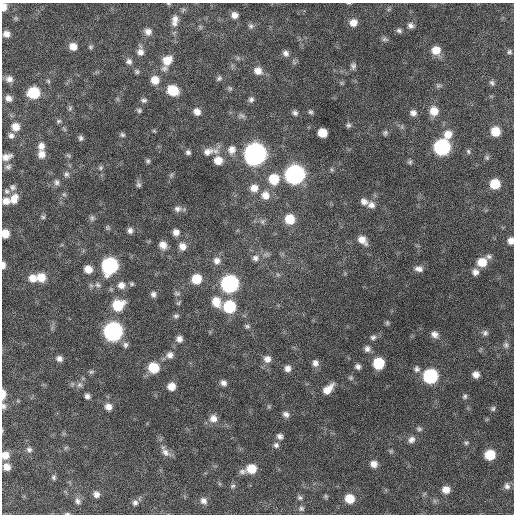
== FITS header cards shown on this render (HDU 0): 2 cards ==
NAXIS1  =                  512 / Axis length
NAXIS2  =                  512 / Axis length

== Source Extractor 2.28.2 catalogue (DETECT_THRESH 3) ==
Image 512 x 512 px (HDU 0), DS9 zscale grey, 1 PNG px = 1 image px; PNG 516 x 516 px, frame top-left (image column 1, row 512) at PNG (2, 3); no overlay
Background 356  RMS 20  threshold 59.8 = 3 sigma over >= 5 px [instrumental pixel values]
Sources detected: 190; all 190 listed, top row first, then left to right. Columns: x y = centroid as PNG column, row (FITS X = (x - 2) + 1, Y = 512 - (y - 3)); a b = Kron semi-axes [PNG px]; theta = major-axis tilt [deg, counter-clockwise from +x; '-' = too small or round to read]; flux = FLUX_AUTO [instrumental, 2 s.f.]
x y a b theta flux
168 3 5 3 - 1300
349 3 5 2 - 1100
4 7 7 5 86 11000
234 15 7 6 - 7400
16 18 7 5 -21 2300
175 19 9 8 - 6700
174 23 8 6 -31 4400
353 23 8 8 - 12000
411 25 8 7 - 5000
251 26 8 7 - 3400
399 31 8 6 -24 3400
148 32 8 8 - 7800
6 34 8 7 - 8200
385 39 10 5 -10 3100
73 46 9 8 - 12000
90 47 7 6 - 2600
436 50 9 9 - 18000
140 52 9 9 - 7600
509 52 7 6 - 3000
286 53 8 7 - 5700
167 60 11 9 45 23000
129 61 9 8 - 5300
353 66 9 7 89 4000
137 71 6 6 - 2700
258 71 10 9 - 11000
219 78 7 6 - 2900
9 79 9 7 -25 7300
155 80 9 9 - 16000
48 81 6 5 - 2100
492 83 9 6 -53 3500
438 86 9 5 6 2900
230 88 7 5 -67 2200
173 90 9 8 - 39000
34 93 9 8 - 64000
8 98 7 6 - 6700
251 99 7 6 - 3900
144 100 8 6 -2 3600
70 108 6 5 - 2300
139 110 6 5 - 2700
434 111 10 9 - 17000
197 112 8 7 - 8400
310 112 6 5 - 2700
295 113 8 6 -32 3900
413 113 8 7 - 6200
242 116 10 6 -35 3900
59 121 7 5 2 2500
348 125 6 6 - 3000
16 127 8 8 - 14000
402 127 7 4 -72 2500
154 131 6 3 -18 1500
495 131 8 8 - 24000
322 133 7 7 - 22000
385 133 7 6 - 3200
448 134 10 9 - 15000
122 135 6 6 - 2700
11 136 7 7 - 4600
80 138 7 6 - 3400
41 146 9 7 77 7900
442 147 9 9 - 240000
232 150 10 10 - 10000
208 151 16 10 20 12000
468 151 7 5 -74 2700
188 152 6 5 - 3300
42 154 8 8 - 10000
255 154 10 10 - 900000
68 155 7 4 -58 2000
6 157 11 7 20 9200
487 157 7 5 -70 2700
218 160 9 9 - 17000
148 161 6 5 - 2400
410 162 6 6 - 2600
8 167 9 6 19 3900
101 168 6 6 - 2600
332 170 7 4 -58 2000
66 174 8 7 - 3900
295 174 10 9 - 510000
171 175 7 4 72 2100
274 179 10 10 - 36000
56 182 8 7 - 4400
495 184 8 8 - 32000
138 185 7 6 - 3100
13 187 8 8 - 4800
254 188 10 9 - 12000
7 191 8 7 - 3800
64 194 5 5 - 2300
265 195 11 10 - 14000
14 199 12 9 60 14000
6 201 9 8 - 9700
364 202 10 8 -35 7200
371 205 11 9 -25 8100
177 209 10 8 -4 5300
43 217 7 5 -27 2400
92 218 8 6 -90 3200
290 219 9 9 - 30000
262 222 8 6 -90 3700
107 228 7 5 -72 2300
130 230 7 6 - 4800
176 232 7 6 - 7600
5 234 7 6 - 17000
362 240 11 8 -45 13000
511 241 6 6 - 8700
163 245 9 8 - 11000
182 246 9 8 - 10000
489 256 9 7 2 4000
255 258 9 8 - 6400
217 261 10 10 - 8300
482 262 9 9 - 23000
3 265 7 4 90 6100
110 265 10 9 - 240000
88 269 8 7 - 15000
419 269 10 7 -4 7300
475 272 8 8 - 7100
278 275 7 4 -19 2300
41 277 9 9 - 20000
33 278 9 9 - 13000
196 279 8 8 - 31000
132 284 6 5 - 2300
230 284 9 9 - 330000
98 285 9 7 -26 4900
121 285 9 9 - 9900
177 293 9 6 -12 3300
153 294 7 6 - 4800
216 302 12 9 -63 21000
178 303 7 5 36 2000
118 305 10 9 - 44000
229 307 9 9 - 76000
176 316 8 6 21 3500
387 323 7 5 75 2200
247 326 7 6 - 2900
113 331 9 9 - 440000
485 333 8 8 - 4100
434 334 9 7 -33 7300
373 337 8 7 - 4000
179 339 7 7 - 7000
125 345 8 7 - 4300
506 345 9 7 -80 4200
367 349 8 8 - 5600
170 355 10 8 7 7200
59 358 7 7 - 6300
267 359 9 9 - 8800
315 363 9 8 - 6900
378 363 8 8 - 52000
358 367 7 6 - 4700
153 368 9 8 - 41000
288 368 8 7 - 7600
417 369 9 8 - 5000
91 372 7 5 14 2600
476 374 6 6 - 8400
430 376 9 9 - 150000
351 378 7 6 - 2600
223 383 7 6 - 5700
79 385 8 8 - 5100
171 386 7 7 - 15000
328 389 15 8 45 15000
3 394 9 4 90 13000
87 396 6 6 - 4700
465 396 6 6 - 2900
3 406 8 6 -68 3800
108 407 9 8 - 9100
493 409 6 6 - 2800
286 414 8 7 - 5400
213 418 10 9 - 11000
419 429 8 5 -28 2900
280 436 7 7 - 5000
411 440 9 8 - 6200
466 443 7 5 8 2500
276 445 8 8 - 4400
66 447 6 4 20 1900
29 450 8 7 - 4300
391 451 5 5 - 2000
165 452 13 9 -50 8500
5 455 8 8 - 13000
490 455 8 7 - 39000
374 464 8 7 - 9000
7 467 7 7 - 10000
251 469 9 8 - 27000
242 471 10 7 5 4700
54 477 6 6 - 2700
233 486 8 5 38 2700
507 486 9 8 - 5300
446 490 7 7 - 12000
96 494 7 7 - 6300
326 496 6 5 - 2100
300 498 8 6 -43 3300
350 499 8 8 - 25000
78 501 10 8 -65 5500
204 501 9 8 - 6700
135 503 8 8 - 4800
301 508 8 8 - 3800
67 514 7 3 0 1900
At the frame edge (FLAGS 8, measured only in part): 11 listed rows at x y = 168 3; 349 3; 4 7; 6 157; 5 234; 511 241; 3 265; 3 394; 3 406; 5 455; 67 514